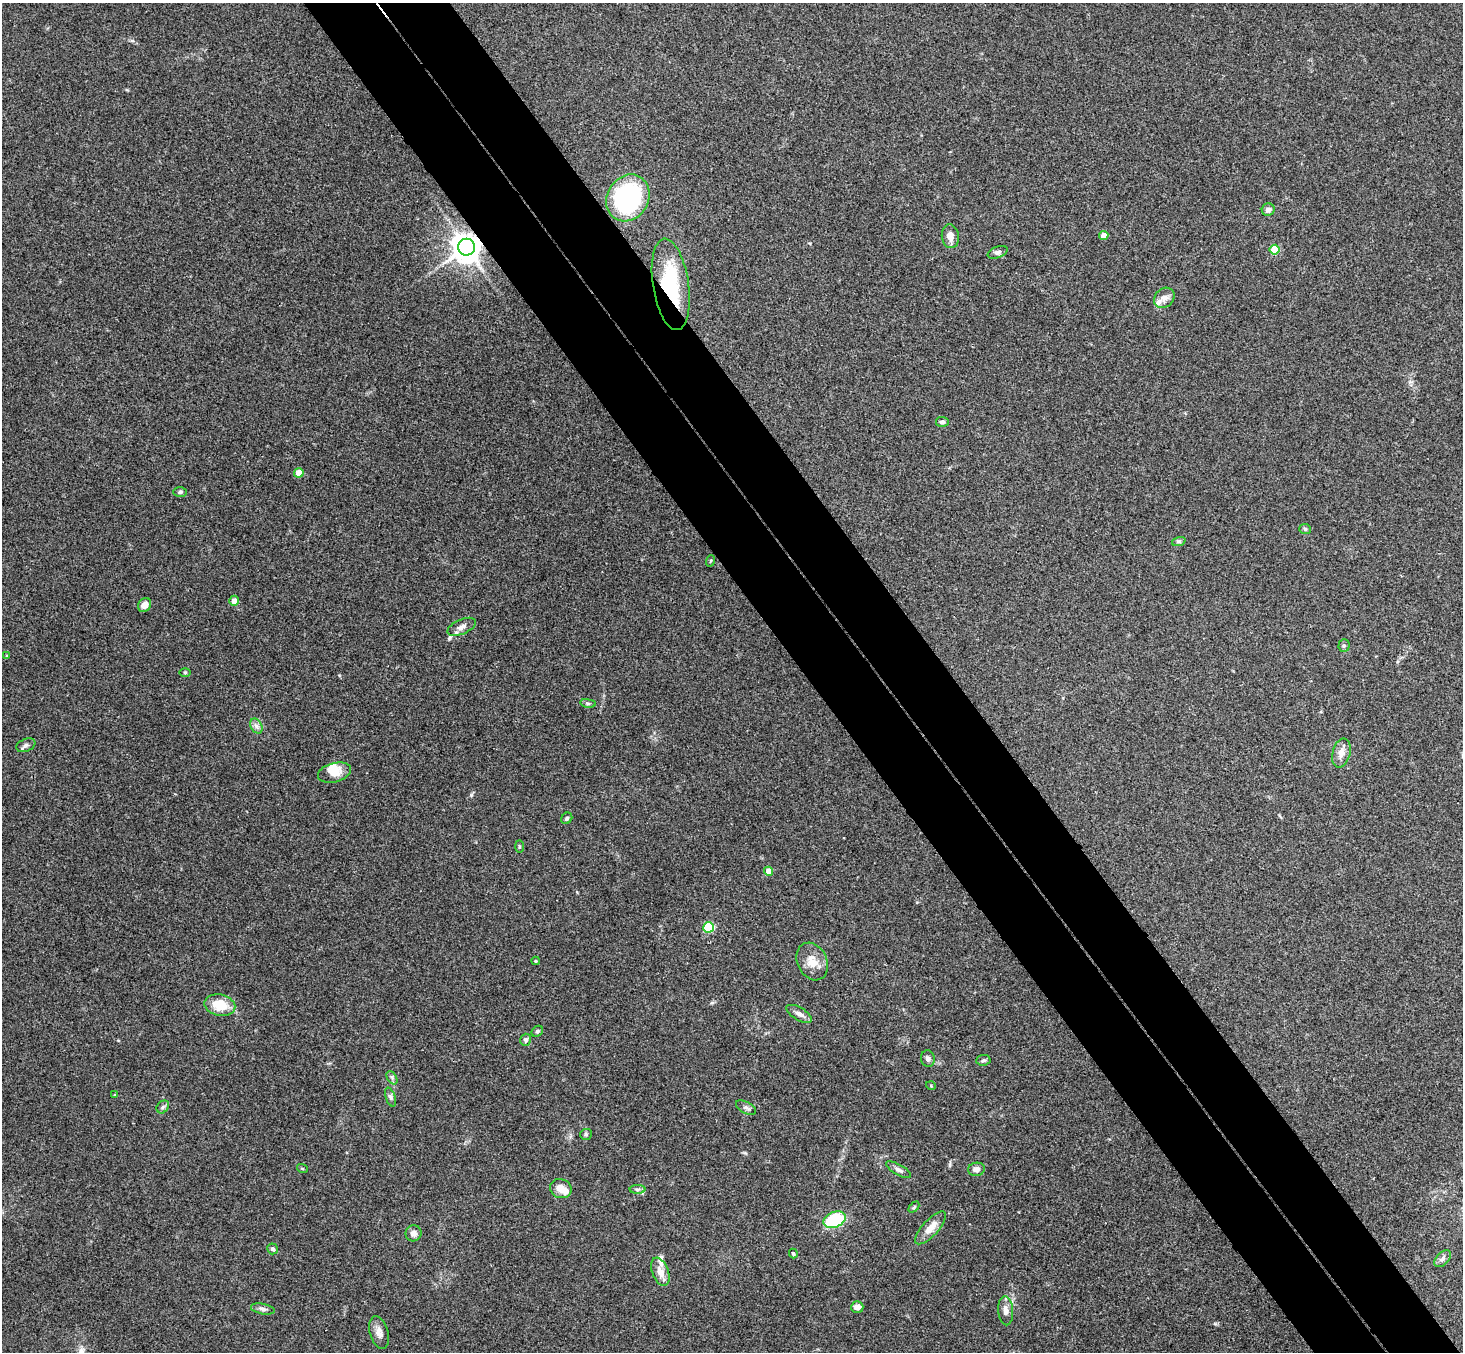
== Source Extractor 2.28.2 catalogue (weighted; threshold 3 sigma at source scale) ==
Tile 6 of 4 x 4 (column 2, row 2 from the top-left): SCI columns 1514-2974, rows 3033-4382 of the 5945 x 5927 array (HDU 1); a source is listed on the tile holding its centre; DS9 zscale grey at full resolution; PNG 1465 x 1354 px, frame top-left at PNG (2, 3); each listed source drawn as its Kron ellipse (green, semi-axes under 4 px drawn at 4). Shown black and unused: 10% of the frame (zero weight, under 3 of 4 exposures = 6% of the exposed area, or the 3 px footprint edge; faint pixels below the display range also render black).
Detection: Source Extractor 2.28.2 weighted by HDU 2 'WHT'; one run over the whole footprint, this tile lists its part. Background 0.199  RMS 0.0081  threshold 0.0365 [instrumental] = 3 sigma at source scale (4.5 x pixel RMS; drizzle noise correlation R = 1.50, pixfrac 1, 0.05/0.05 arcsec/px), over >= 5 px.
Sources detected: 66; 4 inside a brighter listed object's ellipse — not listed separately; the other 62 listed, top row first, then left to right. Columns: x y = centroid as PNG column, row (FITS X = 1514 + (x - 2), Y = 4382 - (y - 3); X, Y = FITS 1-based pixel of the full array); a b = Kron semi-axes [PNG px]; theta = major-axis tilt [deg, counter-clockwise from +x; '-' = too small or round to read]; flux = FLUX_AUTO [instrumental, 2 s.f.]
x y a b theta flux
628 198 24 20 58 120
1268 210 6 6 - 3.4
950 236 12 8 -82 6.2
1104 236 4 4 - 9.9
466 247 8 8 - 1300
1274 250 5 5 - 27
997 252 10 5 21 2.3
671 284 46 18 -82 52
1164 298 11 9 44 5
942 422 6 5 - 2
299 473 5 4 - 14
180 492 7 5 1 1.7
1305 529 6 5 - 1.5
1179 541 7 4 19 1.5
710 561 6 3 70 0.77
234 601 5 5 - 3.8
145 605 7 6 - 5.5
462 627 15 7 23 4.6
1344 645 6 5 - 1.5
7 656 4 3 - 0.8
185 672 6 4 0 0.89
588 703 8 4 -8 1.3
256 726 8 5 -60 2.7
26 745 10 6 23 2.6
1341 753 15 9 76 6.8
334 773 17 9 15 9.7
567 818 6 5 - 1.6
519 846 6 3 -89 0.96
768 871 4 4 - 8.3
709 927 5 5 - 54
536 961 4 3 - 0.99
812 961 19 15 -64 12
220 1005 15 10 -11 19
799 1014 14 6 -30 3.7
537 1031 6 5 - 1.4
526 1040 6 5 - 2.2
928 1059 8 6 -78 2.7
983 1060 7 5 5 1.5
392 1078 7 4 -57 1.5
931 1086 5 3 - 0.64
115 1095 4 4 - 0.8
390 1097 10 5 -71 2.2
163 1107 7 5 46 1.8
746 1108 11 5 -27 2.3
586 1134 6 5 - 1.5
302 1168 5 3 - 0.77
976 1169 8 6 11 3.9
898 1170 14 5 -30 3.2
561 1189 11 9 -20 8.1
637 1189 8 4 0 1.9
914 1207 6 4 46 1
835 1220 11 7 21 53
930 1228 21 8 47 9.5
413 1233 8 8 - 3.8
273 1249 5 5 - 1.9
793 1254 5 4 - 1.4
1443 1259 10 6 46 2.7
660 1272 15 8 -69 7.6
857 1307 6 5 - 4.4
263 1309 12 5 -10 2.9
1006 1311 15 7 -85 5.3
379 1333 17 9 -75 5.6
Overlapping masked pixels (flux is a lower limit): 2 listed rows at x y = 466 247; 671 284
Unlisted compact peaks at least as high as the median listed source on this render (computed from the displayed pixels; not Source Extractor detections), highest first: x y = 471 795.